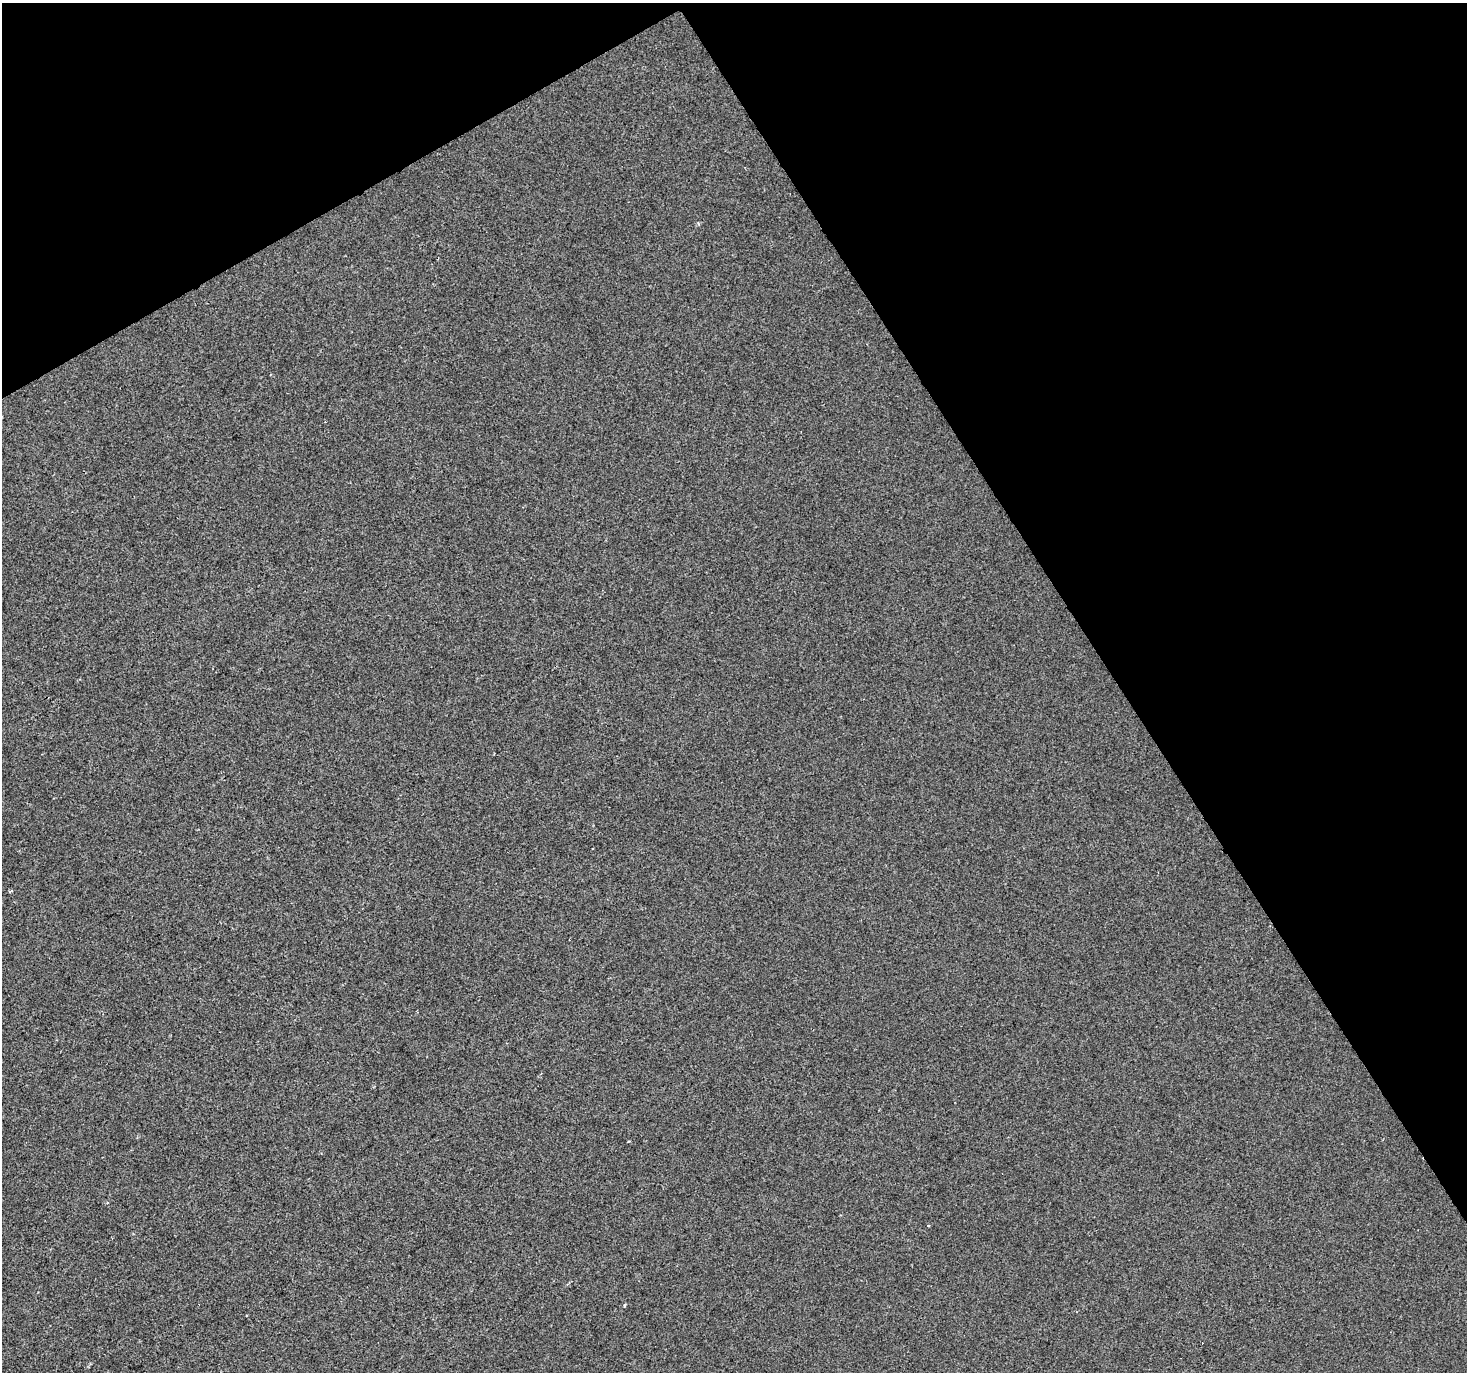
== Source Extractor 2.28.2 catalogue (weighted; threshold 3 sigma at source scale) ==
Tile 3 of 4 x 4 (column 3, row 1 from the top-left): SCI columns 2933-4397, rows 4282-5651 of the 5862 x 5765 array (HDU 1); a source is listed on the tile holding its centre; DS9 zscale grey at full resolution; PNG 1469 x 1374 px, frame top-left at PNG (2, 3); no overlay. Shown black and unused: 31% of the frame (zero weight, under 2 of 3 exposures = <1% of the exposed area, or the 3 px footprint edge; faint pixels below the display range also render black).
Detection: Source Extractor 2.28.2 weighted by HDU 2 'WHT'; one run over the whole footprint, this tile lists its part. Background -2.36e-04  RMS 0.0042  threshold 0.0188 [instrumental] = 3 sigma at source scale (4.5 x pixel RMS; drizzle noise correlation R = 1.50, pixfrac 1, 0.0396/0.0396 arcsec/px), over >= 5 px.
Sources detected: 4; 2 cosmic-ray / hot-pixel residue — not listed; the other 2 listed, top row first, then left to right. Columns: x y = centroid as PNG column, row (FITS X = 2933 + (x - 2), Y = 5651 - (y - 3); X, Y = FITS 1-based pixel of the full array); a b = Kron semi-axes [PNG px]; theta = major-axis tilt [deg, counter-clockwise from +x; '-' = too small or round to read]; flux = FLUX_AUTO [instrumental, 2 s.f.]
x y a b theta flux
928 1225 4 3 - 0.48
624 1306 4 3 - 0.43